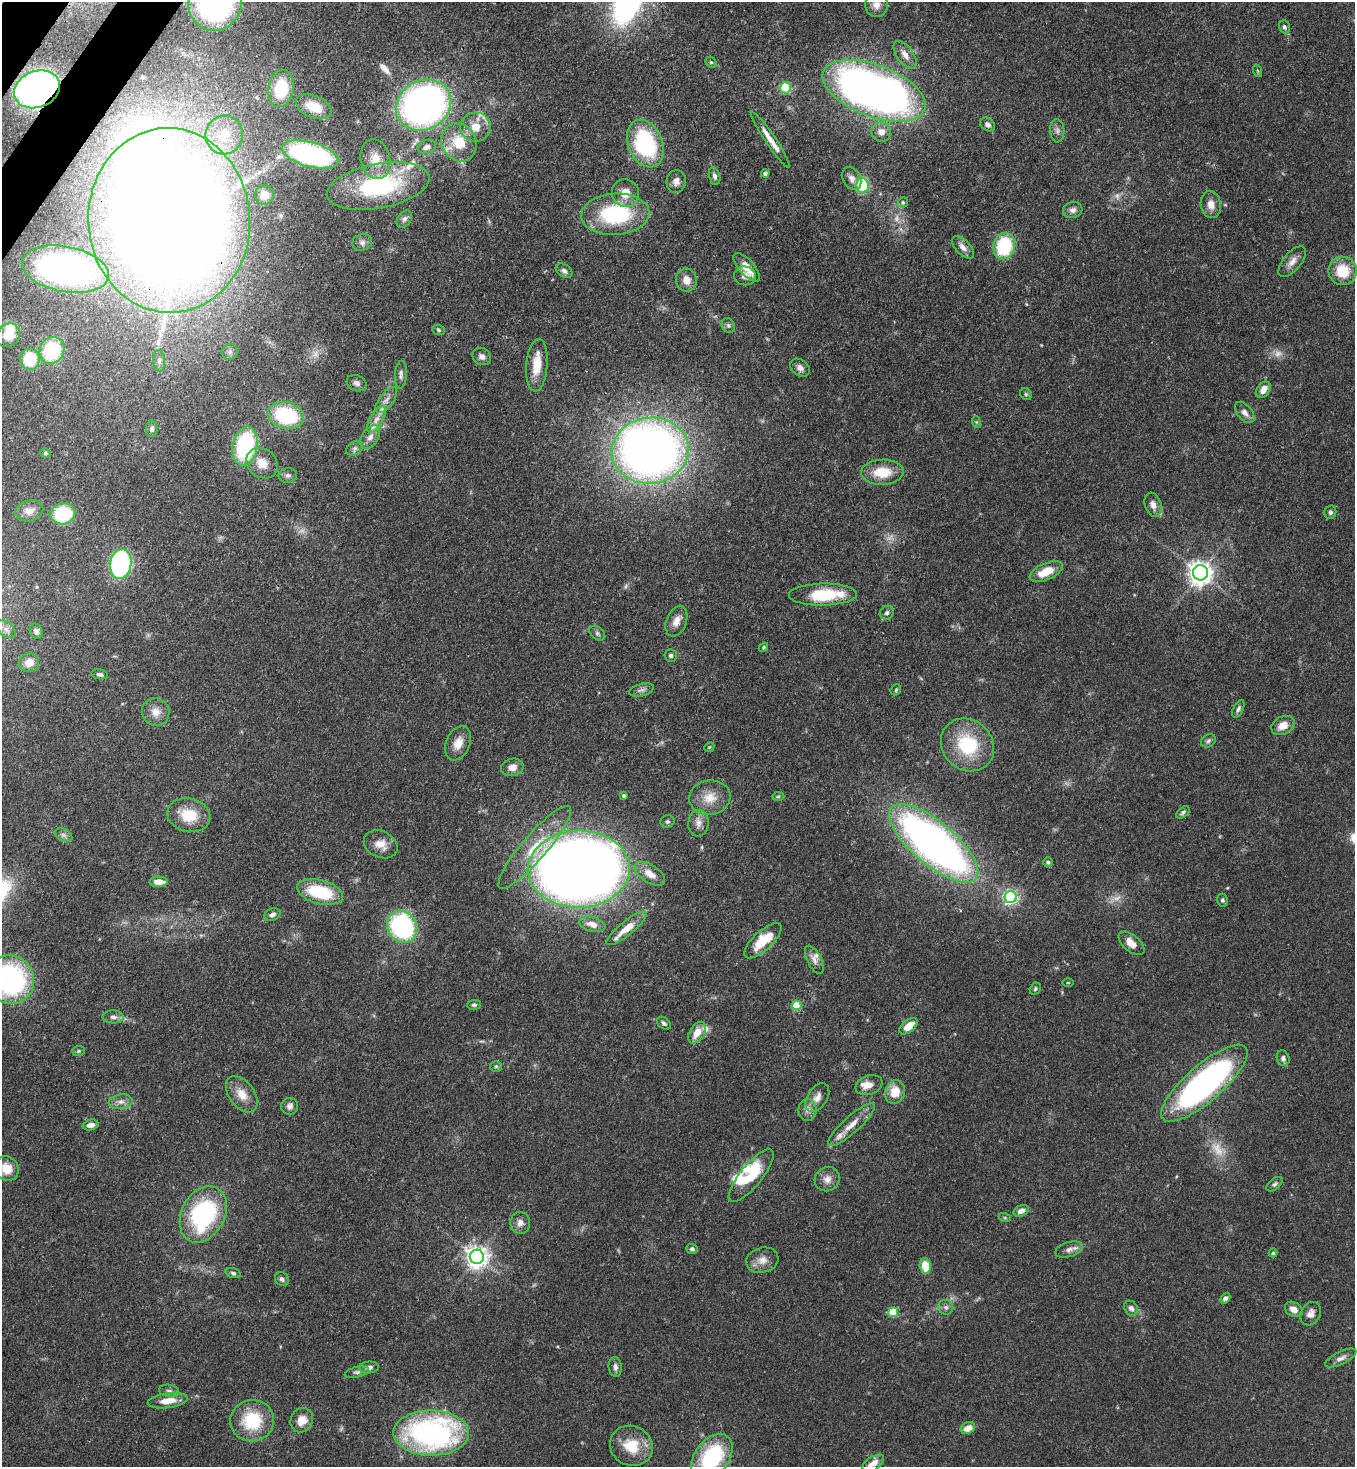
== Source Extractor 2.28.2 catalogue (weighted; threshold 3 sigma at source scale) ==
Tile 11 of 4 x 4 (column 3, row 3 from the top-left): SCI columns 2933-4285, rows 1525-2989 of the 6002 x 5980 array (HDU 1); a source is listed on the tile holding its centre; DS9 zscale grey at full resolution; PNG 1357 x 1469 px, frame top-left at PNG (2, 2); each listed source drawn as its Kron ellipse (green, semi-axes under 4 px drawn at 4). Shown black and unused: <1% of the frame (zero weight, under 3 of 4 exposures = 7% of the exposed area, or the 3 px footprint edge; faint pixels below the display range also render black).
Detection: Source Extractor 2.28.2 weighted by HDU 2 'WHT'; one run over the whole footprint, this tile lists its part. Background 0.107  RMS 0.0041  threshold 0.0184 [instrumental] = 3 sigma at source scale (4.5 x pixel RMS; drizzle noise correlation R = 1.50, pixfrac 1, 0.05/0.05 arcsec/px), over >= 5 px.
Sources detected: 209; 9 too faint to see at this stretch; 4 inside a brighter object's white glare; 1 long thin detection or spike segment (spike, bleed or trail) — neither listed nor drawn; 11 inside a brighter listed object's ellipse — not listed separately; the other 184 listed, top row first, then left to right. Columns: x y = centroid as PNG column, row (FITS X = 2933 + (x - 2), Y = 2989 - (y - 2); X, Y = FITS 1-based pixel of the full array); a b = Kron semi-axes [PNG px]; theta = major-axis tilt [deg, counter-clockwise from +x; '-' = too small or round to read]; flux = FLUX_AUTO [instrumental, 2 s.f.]
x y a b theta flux
215 3 28 26 61 61
876 5 12 11 - 3.5
1284 27 6 5 - 1.1
905 55 16 8 -54 3.3
711 62 6 5 - 0.62
1258 71 6 4 -71 0.51
786 88 5 5 - 30
37 89 24 18 22 160
281 89 19 12 82 14
874 91 54 26 -21 290
424 105 28 24 30 190
314 107 19 11 -23 7.6
988 124 8 6 -36 1.5
476 127 15 14 - 6.4
1057 131 11 7 -87 1.7
881 132 9 9 - 3.3
224 135 19 18 - 11
770 140 34 5 -56 5.7
459 142 20 17 -61 11
645 144 25 17 -68 48
427 147 9 7 18 2.2
310 154 29 12 -16 83
375 159 20 14 -78 7.3
765 173 4 4 - 1.3
714 176 9 5 -77 1.4
852 179 12 9 -63 2.3
676 181 11 9 83 2.5
378 186 52 22 11 43
863 186 7 6 - 27
625 193 14 13 - 6.1
264 195 9 9 - 3.7
903 202 5 5 - 0.81
1211 204 13 10 -79 3.9
1073 210 10 8 17 1.8
615 214 34 20 3 40
404 219 9 6 53 1.5
169 220 92 81 -87 1100
362 242 10 8 15 1.5
1004 246 13 11 78 27
963 247 14 7 -46 2.4
1292 262 18 8 50 3.5
747 267 18 7 -48 6.7
65 269 44 22 -11 140
564 271 9 6 -34 1.4
1343 271 14 14 - 12
745 276 11 9 -8 2.8
686 280 11 10 - 3.7
728 325 8 6 -59 1.1
438 330 6 5 - 0.63
8 335 12 11 - 5.8
52 350 14 12 63 34
230 352 8 7 - 1.6
482 356 9 8 - 1.7
30 359 10 9 - 17
159 361 10 6 -86 1.4
537 365 26 11 85 8.4
800 368 11 8 -36 2
401 375 14 6 86 1.5
357 383 10 8 -25 1.7
1263 390 9 6 53 3.5
1026 394 6 5 - 0.64
386 400 15 7 53 2.6
1245 412 12 7 -51 2.4
286 415 18 13 -15 36
376 419 15 6 60 3.2
976 422 6 4 -71 0.5
152 429 8 6 86 1.4
370 437 13 8 56 2.9
245 446 20 12 80 46
355 448 9 6 32 1.3
650 451 38 33 7 320
45 453 5 4 - 0.71
262 463 17 14 -41 6.5
882 472 21 12 1 10
288 475 9 7 8 1.3
1153 505 12 8 -72 2.6
29 511 14 10 14 3.4
1330 512 7 6 - 0.92
63 514 12 10 13 24
121 564 15 10 81 71
1046 572 17 8 24 8
1200 573 7 7 - 360
823 594 34 11 1 21
887 613 7 6 - 1.2
676 621 16 10 68 3.8
6 629 11 7 -40 1.8
36 631 8 6 -65 1.6
597 633 9 6 -38 1.1
763 647 5 3 - 0.53
671 655 6 6 - 0.96
29 663 10 9 - 4.3
100 674 8 5 -10 1.1
641 690 13 6 15 1.8
896 690 6 5 - 0.61
1238 709 9 5 64 1.1
156 712 14 13 - 4.4
1283 725 12 9 28 4.5
1208 741 8 6 34 0.97
458 743 18 12 67 5.1
967 745 28 25 -44 25
709 747 5 4 - 0.43
512 767 11 8 13 3
624 796 4 4 - 0.79
778 796 6 4 2 0.6
710 798 21 17 9 7.5
1183 812 8 5 39 0.91
189 815 22 16 -12 12
667 821 7 6 - 0.9
698 823 13 10 82 3
64 835 9 6 -27 1.3
934 843 55 21 -40 240
381 844 17 13 -25 4.9
535 847 53 12 49 16
1048 862 5 5 - 0.76
579 869 51 38 1 550
650 874 17 9 -32 4.7
159 882 9 5 0 4.4
320 892 24 11 -15 22
1011 897 6 6 - 98
1222 900 6 5 - 0.88
272 915 8 6 25 1.4
592 924 13 7 -16 3.6
402 927 16 14 -56 60
627 928 25 7 39 6.7
763 941 24 9 43 13
1131 943 15 8 -40 4.8
814 960 15 7 -63 2.5
10 980 25 23 -60 84
1068 982 5 3 - 0.37
1035 989 6 5 - 0.7
474 1005 7 5 3 0.93
796 1005 5 5 - 13
113 1017 10 6 -3 1.6
664 1023 8 5 -40 1
909 1026 11 6 39 5.6
697 1033 12 7 58 5.4
78 1051 6 5 - 0.61
1283 1058 8 6 -72 1.6
496 1066 6 5 - 0.69
1204 1083 55 18 41 120
869 1085 14 9 20 3.6
895 1092 12 10 75 7.1
242 1094 20 12 -53 6.1
817 1097 16 10 57 3.6
121 1102 12 7 7 2.4
290 1106 8 8 - 1.8
808 1110 11 9 -90 2.3
90 1125 8 5 13 2.1
851 1125 30 8 42 5.7
7 1169 13 11 -48 6.1
751 1176 33 11 51 16
827 1179 13 12 - 3.2
1275 1184 9 5 39 1
1021 1211 8 5 25 2.1
203 1214 30 21 63 55
1005 1218 6 4 -18 0.55
520 1223 11 10 - 2.4
692 1249 6 5 - 1
1069 1250 14 7 17 2.4
1273 1253 4 4 - 0.62
477 1257 7 7 - 290
762 1260 16 12 15 4.3
925 1266 7 5 -83 7.1
233 1273 8 4 -17 0.85
282 1279 7 6 - 1.3
1225 1298 6 4 44 1.5
946 1307 7 7 - 1.3
1131 1308 8 6 -50 1.7
1294 1309 9 7 -32 2.8
893 1312 5 5 - 13
1311 1314 12 9 61 2.9
1341 1358 17 6 26 2.2
369 1367 10 6 5 1.8
615 1367 10 6 -83 1.6
357 1372 12 5 13 1.3
169 1391 10 6 -8 1.4
168 1401 20 7 7 6.2
302 1420 12 11 - 4.9
252 1421 22 20 8 21
968 1428 7 5 23 4.4
431 1433 37 22 0 110
631 1446 22 19 -26 13
712 1457 26 17 54 38
873 1463 12 6 32 3.4
Overlapping masked pixels (flux is a lower limit): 4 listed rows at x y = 37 89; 169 220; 65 269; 627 928
Isophote crosses this tile's border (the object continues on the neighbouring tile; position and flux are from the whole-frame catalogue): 4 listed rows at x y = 215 3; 876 5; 10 980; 712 1457